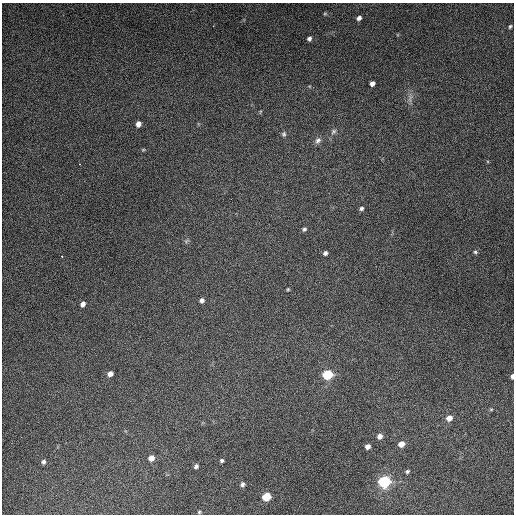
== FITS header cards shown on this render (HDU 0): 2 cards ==
NAXIS1  =                  512
NAXIS2  =                  512

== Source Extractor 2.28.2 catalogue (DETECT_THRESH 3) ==
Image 512 x 512 px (HDU 0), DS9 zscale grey, 1 PNG px = 1 image px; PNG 516 x 516 px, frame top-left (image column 1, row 512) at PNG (2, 3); no overlay
Background 5380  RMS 320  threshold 969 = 3 sigma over >= 5 px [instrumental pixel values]
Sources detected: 38; all 38 listed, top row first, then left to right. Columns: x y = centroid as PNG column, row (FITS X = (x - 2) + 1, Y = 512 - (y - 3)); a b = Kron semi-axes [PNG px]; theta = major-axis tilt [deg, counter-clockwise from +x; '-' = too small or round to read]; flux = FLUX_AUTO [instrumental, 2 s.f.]
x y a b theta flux
325 14 6 4 1 2.7e+04
359 18 5 4 - 7.7e+04
510 26 4 3 - 3.0e+04
309 39 5 4 - 6.8e+04
372 83 5 4 - 1.0e+05
410 99 12 5 76 8.3e+04
260 112 5 3 - 2.2e+04
138 124 5 4 - 1.3e+05
333 131 8 6 46 6.4e+04
284 134 7 6 - 4.5e+04
318 140 9 7 55 8.6e+04
143 150 5 4 - 2.3e+04
361 208 5 5 - 5.0e+04
304 229 6 5 - 4.5e+04
186 241 6 5 - 3.6e+04
475 252 5 5 - 3.5e+04
325 253 4 4 - 6.2e+04
62 256 2 2 - 1.2e+04
288 289 3 3 - 2.3e+04
202 300 5 5 - 7.2e+04
83 304 5 4 - 9.4e+04
110 374 5 4 - 1.2e+05
328 375 7 6 - 9.2e+05
512 376 5 3 - 6.8e+04
491 409 5 3 - 2.3e+04
449 418 6 6 - 1.6e+05
380 436 6 6 - 1.1e+05
401 444 6 5 - 1.9e+05
368 446 5 4 - 1.1e+05
151 458 6 6 - 1.6e+05
222 460 4 4 - 4.1e+04
44 462 5 5 - 6.1e+04
196 466 5 4 - 6.0e+04
407 471 5 5 - 4.0e+04
384 482 10 8 12 1.4e+06
242 484 6 5 - 5.6e+04
266 497 6 6 - 5.9e+05
199 512 4 4 - 2.7e+04
At the frame edge (FLAGS 8, measured only in part): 1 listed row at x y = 512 376